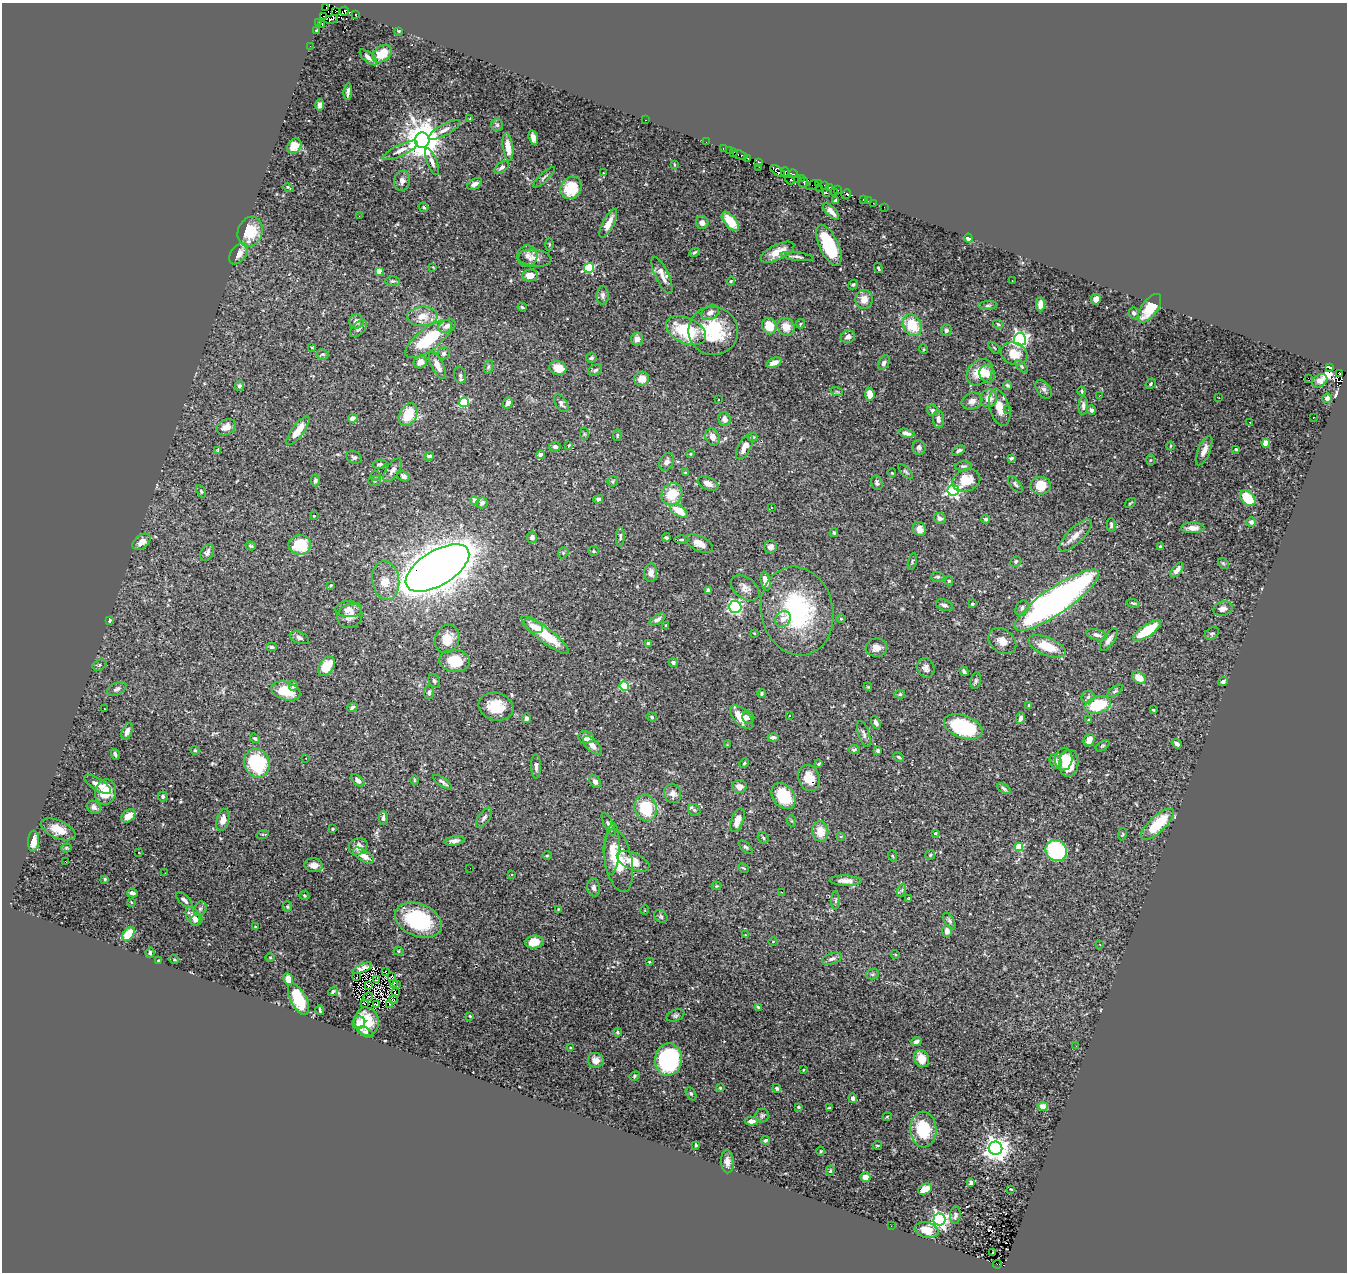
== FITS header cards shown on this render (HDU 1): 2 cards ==
NAXIS1  =                 1345
NAXIS2  =                 1270

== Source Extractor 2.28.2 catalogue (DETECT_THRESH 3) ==
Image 1345 x 1270 px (HDU 1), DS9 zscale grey, 1 PNG px = 1 image px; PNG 1349 x 1274 px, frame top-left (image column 1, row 1270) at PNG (2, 3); each listed source drawn as its Kron ellipse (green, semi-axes under 4 px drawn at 4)
Background 0.447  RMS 0.016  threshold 0.0484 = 3 sigma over >= 5 px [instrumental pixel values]
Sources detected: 498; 13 with non-positive FLUX_AUTO (blend fragments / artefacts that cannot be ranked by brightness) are neither listed nor drawn; the other 485 listed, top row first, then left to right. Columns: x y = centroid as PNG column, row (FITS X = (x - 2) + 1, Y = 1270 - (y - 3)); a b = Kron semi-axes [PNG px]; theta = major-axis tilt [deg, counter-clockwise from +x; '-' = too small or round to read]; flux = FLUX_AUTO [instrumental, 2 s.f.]
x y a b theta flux
326 7 2 2 - 770
336 11 3 2 - 68
344 11 5 2 - 43
355 14 3 3 - 21
323 16 2 2 - 57
331 19 7 3 8 6.1
318 22 3 2 - 29
321 24 4 3 - 7.5
317 30 3 3 - 2.4
398 31 4 3 - 0.92
310 46 2 2 - 4.5
382 54 11 7 34 22
368 57 11 4 -41 3.5
348 91 8 3 83 2.5
320 105 5 4 - 3.7
470 119 3 3 - 0.91
646 120 3 2 - 24
497 125 6 6 - 2.2
444 130 18 5 29 6.6
533 138 8 4 -75 4.9
422 140 7 7 - 3600
706 142 2 2 - 3.9
294 146 8 6 52 12
508 147 14 5 -82 12
723 148 3 2 - 2.1
400 150 19 5 25 6.5
729 151 3 2 - 10
733 152 3 3 - 14
740 155 7 3 -16 27
748 158 4 3 - 220
432 162 14 5 -69 5.1
759 162 3 3 - 170
674 164 4 2 - 0.79
502 167 8 4 38 2.8
759 167 2 2 - 6.5
778 171 8 4 -35 130
785 172 5 3 - 350
603 173 3 2 - 0.92
793 174 5 3 - 190
544 177 14 4 43 2.6
790 179 5 3 - 240
801 179 3 3 - 84
797 180 3 2 - 26
402 181 10 8 74 4.8
803 182 5 3 - 200
818 183 4 3 - 250
475 184 8 5 29 5.1
812 185 6 2 27 150
825 186 3 2 - 7.8
829 187 3 3 - 23
289 188 5 2 - 1.4
571 188 12 10 53 32
820 188 2 2 - 3
837 190 3 2 - 13
834 192 3 2 - 1
827 193 3 2 - 2.8
846 194 5 4 - 420
863 199 3 2 - 15
835 201 4 3 - 1.6
868 201 2 2 - 3.6
873 203 2 2 - 5.7
424 207 5 3 - 1.5
884 207 2 2 - 0.78
831 212 10 4 -46 5.8
359 216 2 2 - 8.1
730 221 11 5 -50 23
702 222 7 6 - 5.9
608 223 16 5 63 11
250 232 15 12 70 35
968 238 4 3 - 8.1
549 245 6 3 90 1.1
829 245 22 9 -65 56
695 252 5 4 - 2.1
777 252 18 7 25 16
239 254 12 7 53 9.2
527 256 11 10 - 6.2
797 257 16 4 -7 3.6
535 258 17 8 -6 8.9
433 267 3 2 - 0.7
589 268 5 5 - 95
878 268 5 3 - 1.2
379 271 4 4 - 15
530 275 8 6 8 12
662 275 20 6 -65 9.6
392 281 7 4 -1 1.7
731 281 4 4 - 1.2
1012 281 2 2 - 0.72
853 285 5 3 - 1.4
603 295 9 6 89 3.9
864 299 9 8 - 10
1096 299 5 5 - 6.8
1040 304 7 4 -90 6
988 305 9 4 5 2.2
522 307 5 3 - 1.4
1150 308 16 8 54 32
710 312 9 7 30 6
1134 313 5 5 - 2.7
422 316 15 9 2 14
356 321 7 7 - 6.6
800 324 5 4 - 1.3
998 324 5 3 - 1.3
912 325 11 9 -60 32
447 326 9 6 22 5.9
769 326 8 7 - 22
786 327 9 8 - 14
358 329 10 6 45 3.6
686 330 21 13 -24 55
946 330 6 5 - 3
713 331 25 24 - 63
848 337 7 6 - 5
429 339 28 11 37 56
637 339 6 6 - 6.4
1020 339 6 6 - 350
312 347 3 3 - 3.6
994 348 7 2 -44 1
923 349 5 3 - 0.83
444 353 6 5 - 2.6
323 354 6 5 - 2.3
1014 354 14 11 -22 18
591 358 5 5 - 2.4
420 362 7 6 - 6.8
774 363 8 5 21 8.2
884 363 8 5 60 3.9
437 365 15 6 -63 9
1021 366 7 4 -45 1.6
488 367 7 4 71 1.8
1329 367 4 3 - 110
558 368 8 7 - 13
595 370 7 5 29 2.4
980 372 15 11 46 22
1339 373 4 2 - 19
987 374 9 7 -64 8.1
460 375 8 6 -77 2.4
1308 378 3 2 - 190
641 379 7 7 - 9.8
1320 381 8 6 34 6.4
1151 384 6 4 53 1.5
1007 385 4 3 - 2
239 386 5 4 - 2.6
1044 389 10 6 -54 3.9
1082 391 4 4 - 2
837 392 6 4 -19 1.2
870 394 6 4 -82 10
1100 395 2 2 - 0.88
989 398 9 8 - 9.6
1219 398 2 2 - 0.68
1327 398 5 4 - 4.5
718 399 3 2 - 2.1
972 401 10 8 19 5.8
464 402 5 5 - 90
508 403 5 4 - 5.2
561 403 10 5 -58 4.1
1083 406 9 4 87 4
1000 408 19 10 -74 15
1008 410 3 3 - 0.87
1091 410 4 4 - 2.7
933 411 6 5 - 3.6
408 414 12 8 61 31
1313 417 2 2 - 0.81
353 418 5 4 - 4.9
724 419 7 6 - 5.3
938 419 9 5 -86 5
1250 422 3 2 - 0.55
226 427 10 7 28 7.1
298 430 17 6 54 15
906 433 8 4 -14 4.6
584 434 6 4 -89 1.4
617 435 5 4 - 1.2
712 437 9 7 -67 5.6
752 437 5 3 - 1.8
1266 443 4 4 - 29
569 445 3 3 - 0.99
1170 446 4 3 - 1.1
555 447 6 4 -11 3.3
745 447 14 6 62 11
919 448 7 6 - 3.4
1236 449 3 3 - 1.3
959 450 7 4 28 2.6
218 451 4 3 - 1.3
1204 451 16 6 67 8
690 454 4 4 - 0.89
540 455 4 4 - 3.6
429 456 4 4 - 3.7
354 457 8 6 -28 2.6
1011 458 4 3 - 2.8
1150 460 6 4 89 1.3
667 462 9 6 61 4.4
380 464 7 3 13 1.8
963 466 8 4 4 2.4
393 470 14 6 56 5.4
905 471 9 4 -45 1.8
685 473 4 3 - 1.2
892 473 4 3 - 0.76
376 476 5 4 - 1.5
404 476 6 4 -24 2.6
966 480 14 11 20 20
315 481 6 4 88 2.1
375 481 6 5 - 1.8
613 481 5 5 - 1.5
877 483 7 5 -71 2.8
708 484 11 6 -23 5.8
1015 484 10 4 -51 2.7
1041 486 10 9 - 19
953 490 6 5 - 230
201 491 7 4 -65 1.6
672 494 11 10 - 28
1248 498 9 6 -48 38
598 499 5 4 - 2.5
475 500 4 4 - 9.4
482 503 5 5 - 5.4
1130 503 6 2 33 1
771 508 2 2 - 0.83
679 511 10 5 -33 22
314 516 3 2 - 0.85
940 518 6 5 - 4.3
986 519 4 4 - 2.3
1251 522 5 4 - 3.7
1111 525 7 3 -89 2.1
1193 528 12 5 -1 7
919 529 7 6 - 6.2
834 533 4 3 - 1.5
1075 535 21 8 44 9.8
532 537 5 5 - 3.8
620 537 10 4 87 2.5
666 537 4 3 - 1.6
682 540 7 3 1 1.7
142 542 10 6 38 8.3
699 544 15 7 -25 10
300 545 11 10 - 36
251 546 5 4 - 1.4
771 547 6 6 - 3.7
1160 547 3 3 - 1.5
593 551 5 4 - 1.4
207 552 9 6 59 3.6
563 553 6 4 47 1.5
912 561 8 3 77 1.5
1016 561 6 5 - 1.5
1223 563 6 4 -44 1.4
437 568 36 17 31 3200
1177 570 9 4 51 4.7
651 573 9 6 87 6.6
938 577 6 5 - 2.2
386 581 20 13 -81 18
765 581 10 4 -78 9.9
949 581 4 4 - 1.7
331 585 3 2 - 1
745 588 16 10 -37 7.9
708 591 4 4 - 8.9
1057 600 51 13 34 510
1133 603 7 4 -13 1.5
972 604 3 3 - 2
944 605 8 5 -21 3.8
735 607 6 6 - 160
1022 608 8 6 57 3.3
349 609 13 8 -1 6.1
1223 609 10 7 19 6.2
797 611 45 36 -78 140
350 616 13 11 35 11
657 619 9 4 31 3.9
783 619 8 7 - 6.4
841 619 5 3 - 1
109 621 4 4 - 2.4
666 625 3 3 - 1.3
533 626 11 6 -24 5.5
1147 631 16 6 34 46
754 633 4 3 - 0.85
1212 633 7 6 - 2
545 635 29 7 -38 41
1096 635 10 5 -15 4.3
299 638 10 5 -22 3
447 639 14 12 69 16
1109 640 13 5 55 5
1002 641 15 11 -37 11
648 644 3 3 - 6.4
1047 646 20 9 -22 28
271 647 5 4 - 1.9
876 648 11 9 -2 7.4
455 661 15 11 -7 27
673 662 4 4 - 2.3
100 665 7 5 27 2.1
326 666 11 7 52 24
926 668 10 8 -68 5.1
964 671 5 3 - 2.4
1139 678 7 5 -35 12
434 681 7 5 -61 2.4
976 681 8 5 79 2.1
1223 682 5 4 - 2.7
293 686 5 4 - 2.7
624 686 5 4 - 72
868 687 4 3 - 0.87
117 689 10 6 28 3.2
286 691 15 9 -15 25
1115 691 9 4 33 2
429 692 7 5 81 2.5
762 693 4 3 - 2
900 694 5 4 - 1.8
1088 697 6 6 - 2.8
1029 705 3 3 - 1.2
1098 705 13 8 15 45
352 707 5 4 - 2.8
496 707 17 13 -16 31
105 709 3 2 - 0.83
1153 710 3 2 - 1.2
789 716 2 2 - 0.71
652 717 5 4 - 1.6
741 717 14 7 -46 19
748 717 6 6 - 4.1
526 718 4 4 - 3.6
1020 718 6 4 69 3.8
1089 720 3 3 - 1
876 723 7 4 -65 3.6
963 727 20 11 -20 73
127 731 9 5 69 5.3
864 734 13 5 -71 4.1
586 737 8 6 -9 8.8
773 737 5 3 - 3.3
255 738 5 4 - 1.4
1089 740 6 5 - 8.5
1177 744 5 3 - 4
592 745 12 6 -45 6.6
727 745 3 3 - 0.86
1103 746 8 4 36 1.7
195 750 4 3 - 1.4
854 750 5 4 - 2.2
878 750 3 3 - 1.9
115 754 5 3 - 2.1
899 757 6 4 -27 1.4
306 758 2 2 - 0.64
1064 759 11 8 86 9.3
1056 762 8 6 -66 5.5
257 763 14 12 -69 74
744 763 5 4 - 1.3
1069 763 13 9 84 22
819 764 4 3 - 1.5
536 766 12 5 -89 4.4
809 778 13 10 -69 17
358 780 7 4 -42 4.4
414 780 5 3 - 0.99
595 781 7 5 -53 3.8
443 782 11 3 -35 2.6
98 784 15 6 -31 6.9
739 786 7 6 - 6.4
1004 788 7 4 -34 2.2
105 792 13 10 75 22
673 793 10 8 -74 6.5
163 796 5 5 - 2
784 796 14 10 -53 39
94 807 7 6 - 3.4
646 808 13 11 -73 40
694 810 7 5 -44 2.4
128 816 8 5 39 9.2
383 818 7 4 89 3.3
484 818 12 5 55 3.8
223 820 11 6 74 9.4
737 820 12 6 69 8.5
792 821 6 4 -70 1.2
609 824 12 4 -65 3.3
1157 824 21 8 44 44
58 829 18 9 -23 15
333 829 3 3 - 1.5
820 831 10 8 -82 17
935 833 4 3 - 1.1
263 834 6 3 18 1.1
1122 834 6 3 81 1.2
841 836 4 3 - 1
763 838 6 5 - 2
33 841 10 5 86 11
454 841 10 4 9 4.3
358 846 10 8 30 7.5
746 847 9 4 -45 2.1
1019 847 4 4 - 37
66 848 5 4 - 1.8
612 849 26 7 87 14
1056 851 11 10 - 97
139 853 3 2 - 1.6
930 855 5 5 - 1.6
363 856 12 5 -32 9.5
547 856 5 3 - 0.95
893 856 5 3 - 1.1
618 860 32 13 -79 32
633 861 17 8 -23 16
66 862 4 3 - 20
314 865 9 7 -7 6.6
470 868 2 2 - 1.2
743 868 6 2 -27 1
165 873 2 2 - 0.89
511 875 3 2 - 0.96
105 879 4 4 - 1.3
846 881 16 5 -2 6.7
716 886 5 4 - 1
594 888 9 6 -81 3.7
902 890 7 4 71 2
781 892 3 2 - 1.1
132 893 5 4 - 3.1
304 896 5 4 - 1.5
909 899 4 3 - 1.4
184 900 10 5 -43 4.5
836 901 9 4 89 2
131 902 3 2 - 0.86
287 907 5 4 - 1.4
200 909 8 6 62 2.8
558 909 4 3 - 0.8
645 910 5 3 - 0.77
193 916 10 6 -64 6.6
661 917 7 5 -40 1.9
196 920 6 5 - 3.7
418 920 24 16 -22 82
949 921 9 4 -58 2.2
255 927 4 2 - 0.74
947 931 6 5 - 5.8
128 934 8 5 54 30
745 935 3 3 - 0.66
773 941 5 3 - 0.91
534 942 9 6 6 19
1099 944 3 2 - 0.97
399 951 5 4 - 1.4
150 953 5 4 - 1.9
895 954 5 3 - 0.95
270 957 4 3 - 0.87
174 959 5 3 - 1
832 959 10 5 19 3.5
158 960 4 2 - 0.79
649 962 3 2 - 0.83
362 968 10 4 24 3.4
385 971 3 2 - 0.96
872 974 6 5 - 1.9
356 977 3 2 - 0.13
391 977 3 2 - 0.27
288 979 6 4 -68 13
376 980 3 2 - 0.97
393 983 3 3 - 0.99
396 984 3 3 - 1.3
368 985 3 2 - 0.18
333 991 5 3 - 1.8
395 993 4 2 - 0.45
368 997 5 2 - 0.55
298 999 17 8 -63 46
393 1000 4 3 - 0.054
365 1004 3 2 - 0.88
390 1004 3 2 - 0.57
376 1005 4 2 - 0.53
758 1007 4 3 - 1.4
320 1010 5 2 - 1.3
675 1015 9 5 20 2.6
470 1016 4 3 - 0.96
367 1022 14 12 -87 28
359 1023 6 6 - 4.8
366 1032 8 4 -30 2.6
618 1032 4 4 - 1.4
916 1042 5 4 - 3.7
1076 1046 2 2 - 1.3
571 1048 4 3 - 1.1
922 1058 9 7 -66 11
668 1059 16 13 88 120
596 1060 8 7 - 9.5
803 1070 3 2 - 0.72
635 1076 5 4 - 1.4
720 1088 4 4 - 1.2
777 1088 4 4 - 2.1
691 1094 7 4 -62 1.8
853 1098 5 4 - 3.9
1043 1106 5 4 - 11
798 1107 3 3 - 1.4
829 1108 4 2 - 1.4
762 1116 7 6 - 2.3
887 1117 4 3 - 0.77
751 1121 6 4 -1 8
923 1130 18 13 -88 45
766 1140 4 3 - 2.2
696 1145 3 3 - 1.6
877 1145 4 2 - 1.1
995 1148 7 6 - 1200
821 1151 4 4 - 1.3
727 1162 11 6 -87 6.7
830 1171 5 4 - 1.2
865 1177 5 4 - 7.7
971 1183 4 4 - 3.2
925 1189 7 5 29 16
1011 1189 3 2 - 1.1
955 1215 9 5 83 2.9
939 1219 6 6 - 410
891 1226 2 2 - 2.5
927 1230 12 8 -15 14
992 1253 3 2 - 3.8
998 1264 5 2 - 1
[13 non-positive-flux detections neither listed nor drawn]